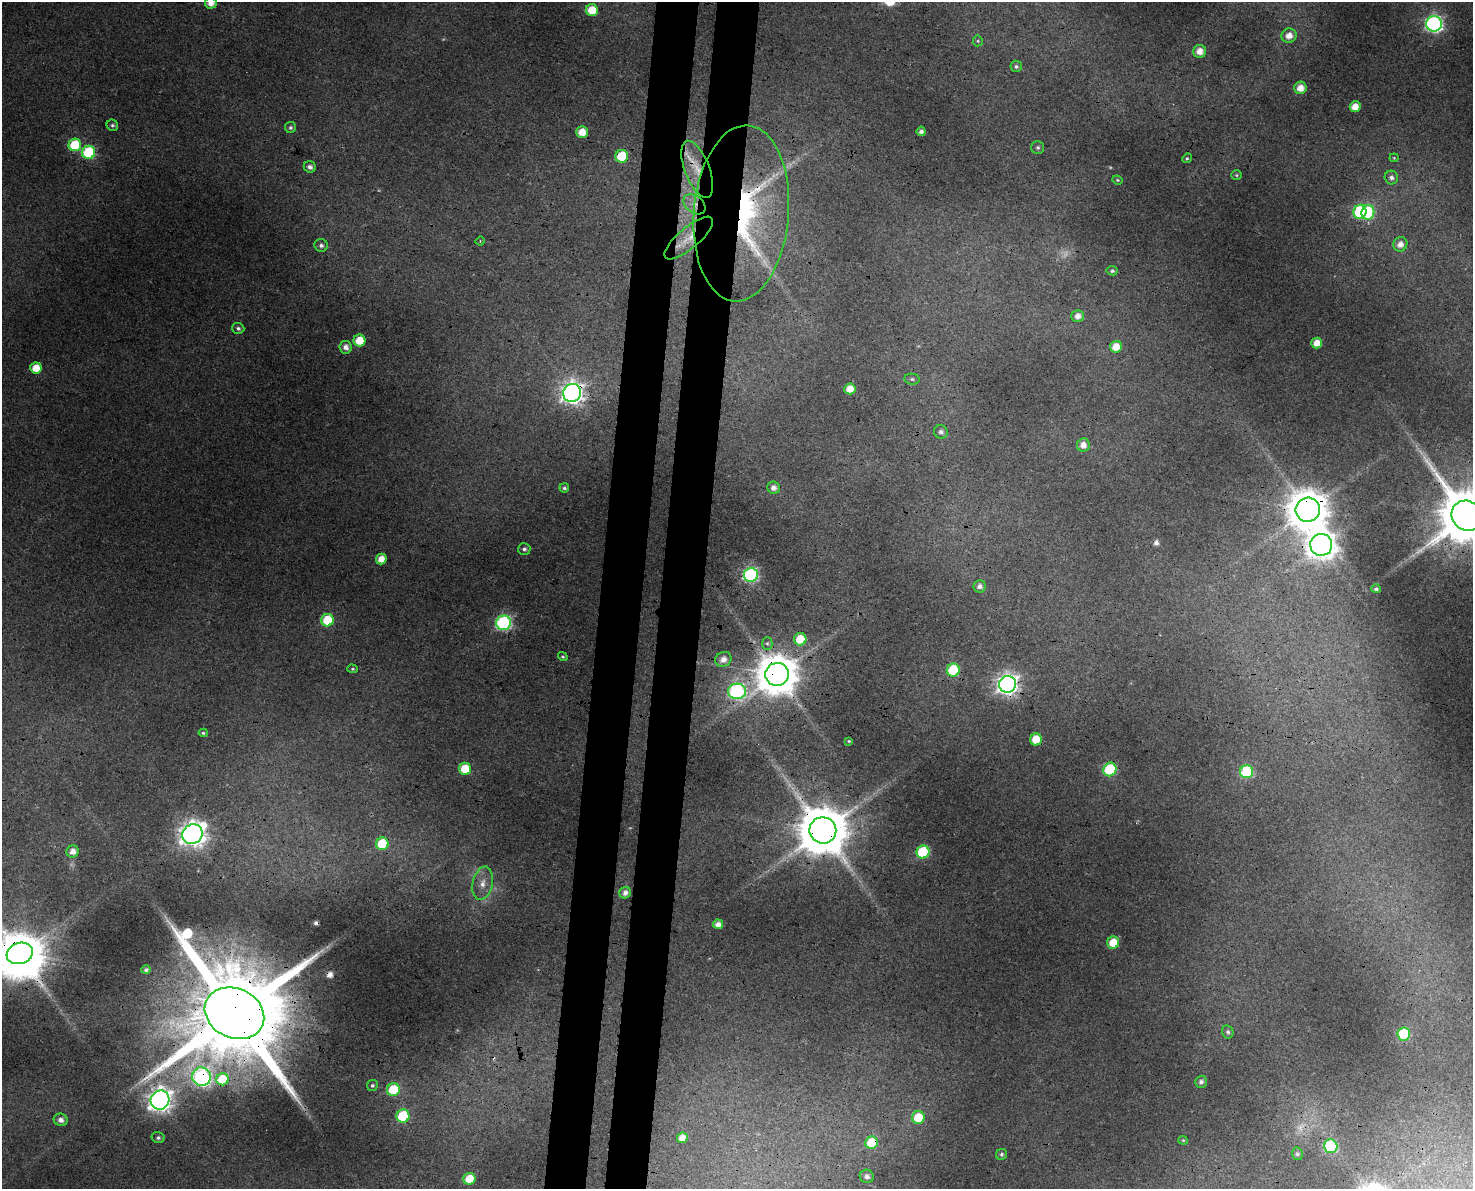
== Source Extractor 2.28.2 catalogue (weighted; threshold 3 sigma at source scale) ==
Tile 8 of 3 x 4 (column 2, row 3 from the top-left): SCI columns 1815-3285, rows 1196-2382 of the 5041 x 4776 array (HDU 1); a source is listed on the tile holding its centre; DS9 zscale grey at full resolution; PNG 1475 x 1191 px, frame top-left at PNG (2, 2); each listed source drawn as its Kron ellipse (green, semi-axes under 4 px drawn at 4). Shown black and unused: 6% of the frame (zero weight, under 3 of 4 exposures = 5% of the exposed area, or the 3 px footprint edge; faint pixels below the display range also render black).
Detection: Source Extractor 2.28.2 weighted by HDU 2 'WHT'; one run over the whole footprint, this tile lists its part. Background 0.0285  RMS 0.0044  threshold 0.0196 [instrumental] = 3 sigma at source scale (4.5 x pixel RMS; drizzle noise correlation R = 1.50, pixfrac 1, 0.0396/0.0396 arcsec/px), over >= 5 px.
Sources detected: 120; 8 too faint to see at this stretch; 3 inside a brighter object's white glare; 4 cosmic-ray / hot-pixel residue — neither listed nor drawn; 1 inside a brighter listed object's ellipse — not listed separately; the other 104 listed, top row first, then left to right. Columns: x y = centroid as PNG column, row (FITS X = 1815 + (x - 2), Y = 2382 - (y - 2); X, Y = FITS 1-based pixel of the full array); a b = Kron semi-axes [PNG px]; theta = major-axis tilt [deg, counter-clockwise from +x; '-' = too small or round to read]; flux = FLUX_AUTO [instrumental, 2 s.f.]
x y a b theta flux
211 3 6 5 - 4.5
592 10 6 6 - 12
1434 24 8 7 - 150
1289 36 7 7 - 4.8
978 41 5 5 - 0.69
1200 51 6 6 - 5
1016 66 6 5 - 1
1300 88 6 6 - 5.2
1355 107 5 5 - 6.2
112 125 6 5 - 1.1
290 127 5 5 - 1.2
921 131 5 4 - 1.9
582 132 6 6 - 7.1
75 145 6 6 - 27
1038 147 6 6 - 1
89 152 6 6 - 48
622 156 6 6 - 26
1187 158 5 4 - 0.67
1394 158 4 4 - 0.46
310 167 6 5 - 2
697 169 30 12 -69 11
1236 175 5 4 - 0.6
1391 177 7 6 - 1.8
1117 180 5 3 - 0.57
695 204 12 8 -38 4
1360 212 7 6 - 45
1368 212 7 6 - 35
741 213 88 47 85 140
689 238 30 10 40 8
480 241 4 3 - 0.49
1400 244 7 7 - 3.7
321 245 7 6 - 1.6
1112 271 5 4 - 0.98
1078 316 6 6 - 3.6
238 328 6 5 - 1.3
359 341 6 6 - 12
1317 343 5 5 - 5.2
346 347 6 6 - 3
1116 347 6 5 - 6.7
36 368 5 5 - 8.2
912 379 8 5 -8 1.2
850 389 5 5 - 7.3
572 393 9 9 - 310
941 432 7 6 - 1.8
1083 445 6 6 - 4.2
564 488 5 4 - 0.89
773 488 6 6 - 2.5
1308 510 12 12 - 1700
1467 516 16 14 -41 4600
1321 545 11 11 - 760
524 549 6 6 - 1.3
381 559 5 5 - 5.7
751 575 7 7 - 110
980 586 6 6 - 2.2
1376 589 4 4 - 1.3
328 620 6 6 - 22
503 623 7 7 - 110
800 639 6 6 - 12
767 643 6 5 - 0.94
563 657 5 4 - 0.76
723 659 8 7 - 3.7
352 669 5 4 - 0.63
953 670 6 6 - 29
777 674 12 11 - 1800
1007 684 8 8 - 290
737 691 9 7 -4 120
203 733 4 4 - 0.71
1036 740 6 6 - 10
849 741 4 3 - 0.56
465 769 6 6 - 13
1110 769 7 6 - 36
1247 772 6 6 - 43
823 830 13 13 - 3200
192 834 10 9 - 470
382 844 6 6 - 26
73 851 6 6 - 3.7
923 852 6 6 - 37
483 883 17 10 78 5.1
625 893 6 5 - 2.9
718 924 5 5 - 3.3
1113 943 6 6 - 9.5
20 953 13 10 18 1700
146 970 4 4 - 1.4
234 1013 31 24 -25 15000
1228 1032 6 5 - 1.3
1404 1034 6 6 - 40
202 1077 9 9 - 85
222 1079 6 6 - 20
1201 1082 6 5 - 1.8
372 1085 5 5 - 1
393 1090 6 6 - 24
160 1100 10 9 - 390
403 1116 6 6 - 33
918 1117 6 6 - 15
61 1120 7 6 - 2.8
158 1138 6 5 - 1.1
682 1138 5 5 - 5.3
1183 1140 4 4 - 0.47
872 1143 6 6 - 22
1331 1146 7 6 - 51
1002 1154 6 5 - 0.96
1297 1154 6 5 - 1.3
867 1176 7 6 - 2.3
469 1179 6 6 - 13
Overlapping masked pixels (flux is a lower limit): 23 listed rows (the first 20) at x y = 75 145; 622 156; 697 169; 695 204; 1360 212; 741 213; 689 238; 572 393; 1308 510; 1467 516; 1321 545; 751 575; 953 670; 777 674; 1007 684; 737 691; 1036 740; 823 830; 20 953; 234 1013
Isophote crosses this tile's border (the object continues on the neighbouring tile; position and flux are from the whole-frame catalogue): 3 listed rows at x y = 211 3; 1467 516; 20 953